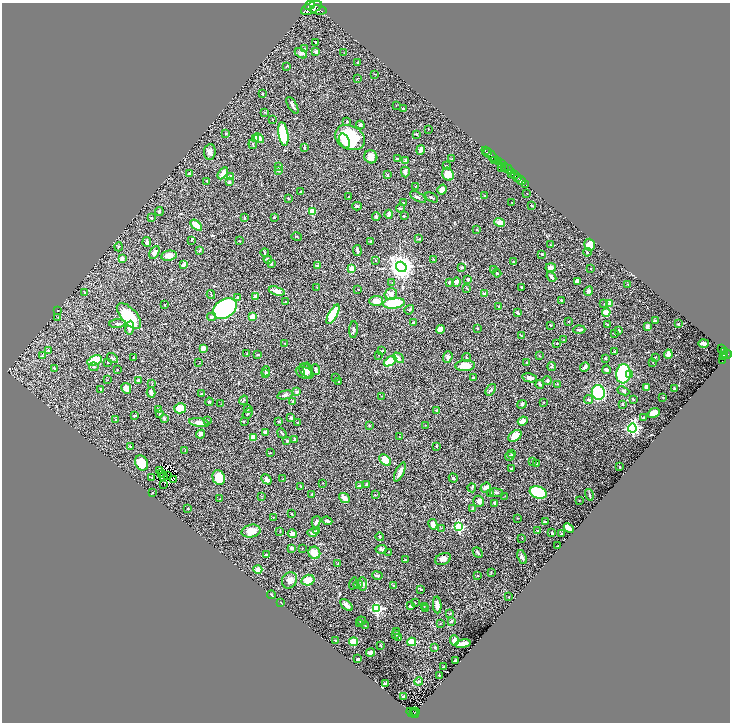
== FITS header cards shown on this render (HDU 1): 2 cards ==
NAXIS1  =                 1456
NAXIS2  =                 1440

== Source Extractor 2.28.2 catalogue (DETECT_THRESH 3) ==
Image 1456 x 1440 px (HDU 1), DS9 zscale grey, zoomed out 1/2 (1 PNG px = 2 x 2 image px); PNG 732 x 724 px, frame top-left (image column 1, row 1439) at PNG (2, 3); each listed source drawn as its Kron ellipse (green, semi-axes under 4 px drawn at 4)
Background 0.574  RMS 0.024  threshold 0.0713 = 3 sigma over >= 5 px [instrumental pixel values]
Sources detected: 442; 37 cannot appear on this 1/2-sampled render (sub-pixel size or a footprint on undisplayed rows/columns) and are neither listed nor drawn; the other 405 listed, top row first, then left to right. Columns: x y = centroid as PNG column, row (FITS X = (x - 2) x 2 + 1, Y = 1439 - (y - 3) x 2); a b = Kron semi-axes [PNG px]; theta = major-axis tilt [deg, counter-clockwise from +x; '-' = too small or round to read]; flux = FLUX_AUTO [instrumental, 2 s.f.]
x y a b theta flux
310 5 5 2 - 1400
311 8 11 5 24 5200
318 10 9 4 -8 2400
316 42 3 2 - 5
304 49 3 2 - 2.2
316 52 3 2 - 14
301 53 6 4 -30 10
344 53 3 2 - 1.3
358 62 3 2 - 4.9
286 66 3 2 - 2.5
374 74 3 2 - 2.5
357 78 2 1 - 1.4
263 94 3 2 - 2.3
292 105 9 3 -60 14
396 105 2 2 - 1.6
404 109 3 3 - 5.3
264 112 3 2 - 2
272 119 2 1 - 1.4
347 121 3 2 - 4.4
360 125 4 3 - 6.3
428 129 3 1 - 1.5
226 134 4 2 - 2.5
283 134 12 5 -81 230
417 134 3 3 - 3.2
255 138 4 3 - 7.3
259 138 5 3 - 63
350 138 15 12 -27 310
344 141 8 5 -69 35
253 144 5 2 - 3.5
304 148 4 3 - 4.7
421 150 5 3 - 19
485 150 4 2 - 260
210 152 8 5 84 16
487 152 2 2 - 770
491 155 11 2 -41 570
371 157 7 6 - 35
397 159 3 2 - 9.7
451 159 3 2 - 2.5
405 160 4 3 - 6.5
494 160 2 2 - 130
498 162 2 2 - 100
501 164 3 1 - 350
446 166 3 2 - 2.9
278 167 3 2 - 2.1
505 167 4 2 - 330
501 168 2 1 - 82
508 169 6 3 -28 220
279 171 4 3 - 3.3
405 172 5 3 - 17
223 173 6 3 58 41
512 173 3 2 - 860
189 174 3 3 - 7
448 174 6 5 - 74
388 175 3 2 - 2.5
514 175 3 1 - 390
230 176 4 3 - 5.4
518 178 3 2 - 450
521 180 5 1 - 650
207 181 3 2 - 2
229 182 4 3 - 6.1
526 184 4 2 - 110
415 186 2 2 - 1.7
442 190 5 4 - 37
300 192 2 1 - 2.1
527 193 2 1 - 1.3
484 196 3 2 - 3.2
348 197 2 2 - 1.7
418 197 9 3 -29 8.3
432 197 7 2 -27 5.5
288 198 3 2 - 6.7
512 202 3 2 - 1.5
403 203 4 2 - 6.3
357 206 5 3 - 6.1
532 206 3 3 - 4.1
400 208 4 2 - 3.3
159 211 4 3 - 6.4
312 211 4 3 - 97
389 214 4 3 - 19
404 216 2 2 - 3.9
274 217 2 2 - 11
376 217 4 3 - 7.1
152 218 3 2 - 2.7
245 218 4 2 - 4.2
500 222 5 4 - 30
196 225 7 3 -42 93
476 230 2 2 - 3
297 237 5 1 - 2.2
419 239 4 2 - 3.4
191 240 4 2 - 3.3
239 241 3 2 - 2.6
370 241 3 2 - 4.4
147 242 5 4 - 13
550 245 2 2 - 1.7
589 245 6 5 - 74
119 247 4 3 - 4.5
200 250 4 3 - 3.7
357 250 5 2 - 12
154 252 7 4 62 21
265 252 4 2 - 3.7
587 252 4 3 - 4.4
542 254 2 2 - 5
169 256 8 5 9 34
122 259 2 2 - 55
268 259 4 4 - 15
434 259 3 2 - 2.3
376 260 3 2 - 2.7
513 262 3 2 - 1.9
271 264 3 3 - 5.5
183 265 4 3 - 17
317 266 4 3 - 7.1
401 267 5 5 - 3900
462 267 3 2 - 7
352 268 3 3 - 51
551 268 5 4 - 24
590 269 2 1 - 1.2
493 270 4 2 - 2.3
497 273 4 3 - 4.2
551 277 5 2 - 13
468 279 3 3 - 12
578 281 4 3 - 19
449 282 3 3 - 6.3
456 282 5 4 - 15
392 283 3 2 - 2.3
628 284 3 2 - 3.9
317 287 3 2 - 2.3
522 287 2 2 - 6
467 288 4 2 - 3.8
358 289 2 2 - 2.3
277 291 8 4 -14 31
589 291 5 4 - 9.6
85 292 2 2 - 2.9
211 294 4 2 - 3.2
391 294 6 5 - 23
484 294 3 3 - 19
238 297 3 3 - 5.9
255 297 2 2 - 51
562 300 2 2 - 7
376 301 7 5 4 26
286 302 3 2 - 2.5
394 303 11 5 7 190
604 304 2 2 - 1.7
609 304 2 2 - 64
165 305 3 2 - 2.2
499 307 3 3 - 7.3
225 309 13 9 35 680
409 310 5 3 - 5.9
57 311 2 2 - 2.2
606 312 4 3 - 43
518 313 4 2 - 7.5
333 314 11 4 61 160
129 316 16 7 -48 240
58 317 2 1 - 1.4
212 317 4 3 - 11
253 317 4 3 - 54
568 321 4 3 - 3.6
655 321 4 2 - 4.3
414 323 3 3 - 11
118 324 8 3 3 9.3
678 324 3 2 - 3.8
551 325 2 2 - 4.5
607 325 3 2 - 1.7
647 327 3 2 - 28
130 328 7 3 84 38
440 329 4 3 - 30
477 329 2 2 - 3.7
354 330 8 3 86 8.2
579 330 6 3 3 11
619 330 3 2 - 8.6
614 333 2 2 - 3.4
521 335 2 2 - 1.4
564 340 2 1 - 1.8
284 343 3 2 - 1.6
557 343 2 2 - 3.3
703 343 5 3 - 20
203 348 3 3 - 32
722 349 3 2 - 160
48 351 4 3 - 5.7
382 351 3 2 - 3.4
724 351 2 1 - 23
614 352 3 2 - 2.2
247 354 2 2 - 1.6
668 354 4 3 - 39
727 354 5 3 - 470
42 355 3 2 - 2
258 355 3 2 - 3.8
379 355 2 1 - 1.7
724 355 3 1 - 200
539 356 3 2 - 2.6
448 357 6 4 69 11
466 357 4 3 - 4.1
655 357 3 2 - 3.9
723 357 4 2 - 300
113 358 6 3 -35 6.3
134 358 2 1 - 1.5
399 358 6 3 -43 17
605 358 2 2 - 4.7
95 361 7 4 25 130
390 361 7 3 33 110
722 361 2 1 - 18
107 362 2 1 - 1.6
653 362 3 2 - 1.6
199 363 3 2 - 1.5
527 363 3 2 - 3.2
465 366 10 5 3 62
94 367 5 4 - 7.4
552 367 4 3 - 4.3
585 367 5 3 - 11
54 369 3 3 - 4.6
316 369 5 3 - 8
117 370 2 2 - 3.6
306 370 8 5 -53 17
308 370 8 4 -85 12
606 370 4 4 - 9.9
266 371 5 4 - 8.3
266 373 4 2 - 4.6
305 373 9 5 -24 16
623 374 9 7 85 510
630 375 3 3 - 12
473 377 3 2 - 2.8
336 378 2 2 - 1.7
530 378 7 4 -13 16
107 380 3 2 - 1.5
139 380 3 2 - 8.5
338 381 2 2 - 1.9
547 381 4 3 - 5.8
152 383 3 2 - 2.6
540 384 4 3 - 7.9
557 384 3 2 - 2.5
646 387 3 3 - 20
126 388 6 4 -64 32
101 389 3 3 - 5.1
674 389 3 2 - 4.4
491 390 6 3 53 7.7
623 391 6 4 -24 8.4
151 392 5 3 - 18
297 392 4 3 - 8.7
598 392 7 6 - 270
201 394 3 2 - 2.8
285 395 8 3 12 7.8
381 396 2 1 - 1.3
663 397 2 2 - 2
633 399 4 2 - 4.4
244 400 5 2 - 3.3
589 400 4 3 - 10
293 401 2 2 - 4
209 402 4 3 - 5.6
544 402 2 2 - 1.6
221 404 2 1 - 1.5
522 404 5 3 - 6.8
622 404 2 2 - 12
180 408 6 5 - 79
248 408 4 3 - 3.6
159 410 3 2 - 5.2
437 410 4 3 - 4
160 413 3 2 - 2.7
248 413 6 2 51 5.7
654 413 6 4 22 40
135 416 3 3 - 5.2
164 418 3 3 - 4.7
291 418 3 2 - 8.4
643 418 4 2 - 4.9
116 420 3 2 - 2.5
207 420 4 3 - 4.8
244 421 3 2 - 2
278 421 3 2 - 4.3
523 421 5 3 - 41
199 423 10 4 -9 29
298 423 2 2 - 2.2
369 425 3 3 - 3
426 425 2 1 - 1.2
632 428 4 4 - 900
266 432 3 3 - 12
282 433 5 2 - 4.7
201 434 5 4 - 14
515 436 7 5 37 54
253 437 3 3 - 48
400 437 2 1 - 1.8
294 440 3 3 - 2.9
287 441 2 2 - 8.5
130 446 3 2 - 4.6
437 446 3 2 - 2.4
185 451 4 2 - 3.2
270 453 2 1 - 2.9
511 454 4 2 - 2.7
510 456 5 4 - 6.6
385 460 7 4 -46 82
532 461 3 2 - 2.6
141 463 8 6 -60 93
536 464 3 2 - 1.8
620 467 2 1 - 2.4
511 468 3 2 - 5.3
159 471 2 1 - 3.3
400 472 10 3 65 30
162 473 2 1 - 0.44
167 475 2 1 - 1.4
152 477 2 2 - 2
164 477 3 1 - 0.59
219 478 7 6 - 98
453 478 4 2 - 6
173 479 2 1 - 3
266 479 6 3 -48 12
282 479 3 2 - 1.9
323 483 2 2 - 1.5
164 484 3 1 - 2.3
366 484 4 3 - 3.8
301 486 3 2 - 1.9
359 486 2 2 - 11
486 487 5 4 - 15
472 488 4 3 - 5.5
538 492 9 6 -20 260
152 493 2 2 - 1.5
496 493 7 4 -6 6
311 494 3 2 - 2.2
491 494 3 2 - 3
375 495 2 2 - 1.9
589 495 6 2 -75 7
262 496 3 2 - 1.4
505 496 3 2 - 1.5
344 498 6 4 -40 29
220 499 2 2 - 1.6
479 501 5 5 - 21
579 501 3 2 - 1.7
494 503 4 2 - 4.1
188 509 3 2 - 2.8
473 509 3 3 - 11
292 514 2 2 - 1.6
273 517 3 3 - 4
517 518 2 2 - 2.5
327 521 5 4 - 10
316 522 6 3 75 10
546 522 3 2 - 28
433 524 5 4 - 27
459 527 3 3 - 400
441 528 2 2 - 1.7
569 528 5 3 - 27
316 530 3 2 - 3.5
251 531 9 6 12 45
280 531 3 2 - 1.9
537 531 3 2 - 2.3
313 532 6 4 14 17
552 533 3 2 - 7.6
292 534 4 4 - 15
562 534 2 2 - 5
380 537 4 3 - 4.3
522 538 2 1 - 1.9
557 546 2 1 - 1.3
292 548 4 3 - 6.5
302 548 2 2 - 2.2
381 549 5 4 - 11
388 552 2 2 - 1.4
478 552 6 2 -47 5.4
314 553 6 6 - 57
266 555 2 2 - 5.7
522 557 7 3 -67 12
443 559 8 5 25 20
405 560 2 2 - 2.3
338 564 3 2 - 3.8
258 569 4 3 - 34
491 572 4 2 - 2.4
377 575 5 3 - 10
478 576 3 2 - 2.9
289 580 8 7 - 24
308 580 7 5 15 49
353 584 6 2 72 4.2
363 584 6 4 -83 12
358 585 4 3 - 8.4
394 585 2 2 - 11
421 589 3 2 - 3.5
271 595 4 2 - 2.9
508 597 2 2 - 2.1
415 602 2 1 - 1.9
281 603 3 2 - 2.5
346 605 7 3 -41 23
437 605 8 4 -85 29
411 606 4 3 - 12
424 606 3 2 - 2.5
426 608 2 2 - 2.8
377 609 4 3 - 550
450 614 3 3 - 3.4
361 621 5 3 - 5.2
451 621 3 2 - 6.1
440 623 3 2 - 2.1
360 624 3 2 - 2.8
365 626 3 2 - 1.6
396 631 2 1 - 1.1
396 634 3 3 - 3.6
399 637 3 2 - 3
336 641 3 2 - 4
454 641 5 4 - 24
353 642 4 4 - 100
412 642 4 3 - 120
463 644 8 3 9 48
381 646 3 2 - 3
435 647 3 3 - 4.8
370 652 4 3 - 28
358 659 3 2 - 10
455 661 3 2 - 22
443 667 2 1 - 1.6
439 675 2 1 - 2.4
419 681 4 3 - 5.6
386 684 4 2 - 23
403 697 3 2 - 13
413 711 2 1 - 21
415 712 2 1 - 18
413 713 6 2 -31 160
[37 sub-pixel or undisplayed-footprint detections neither listed nor drawn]